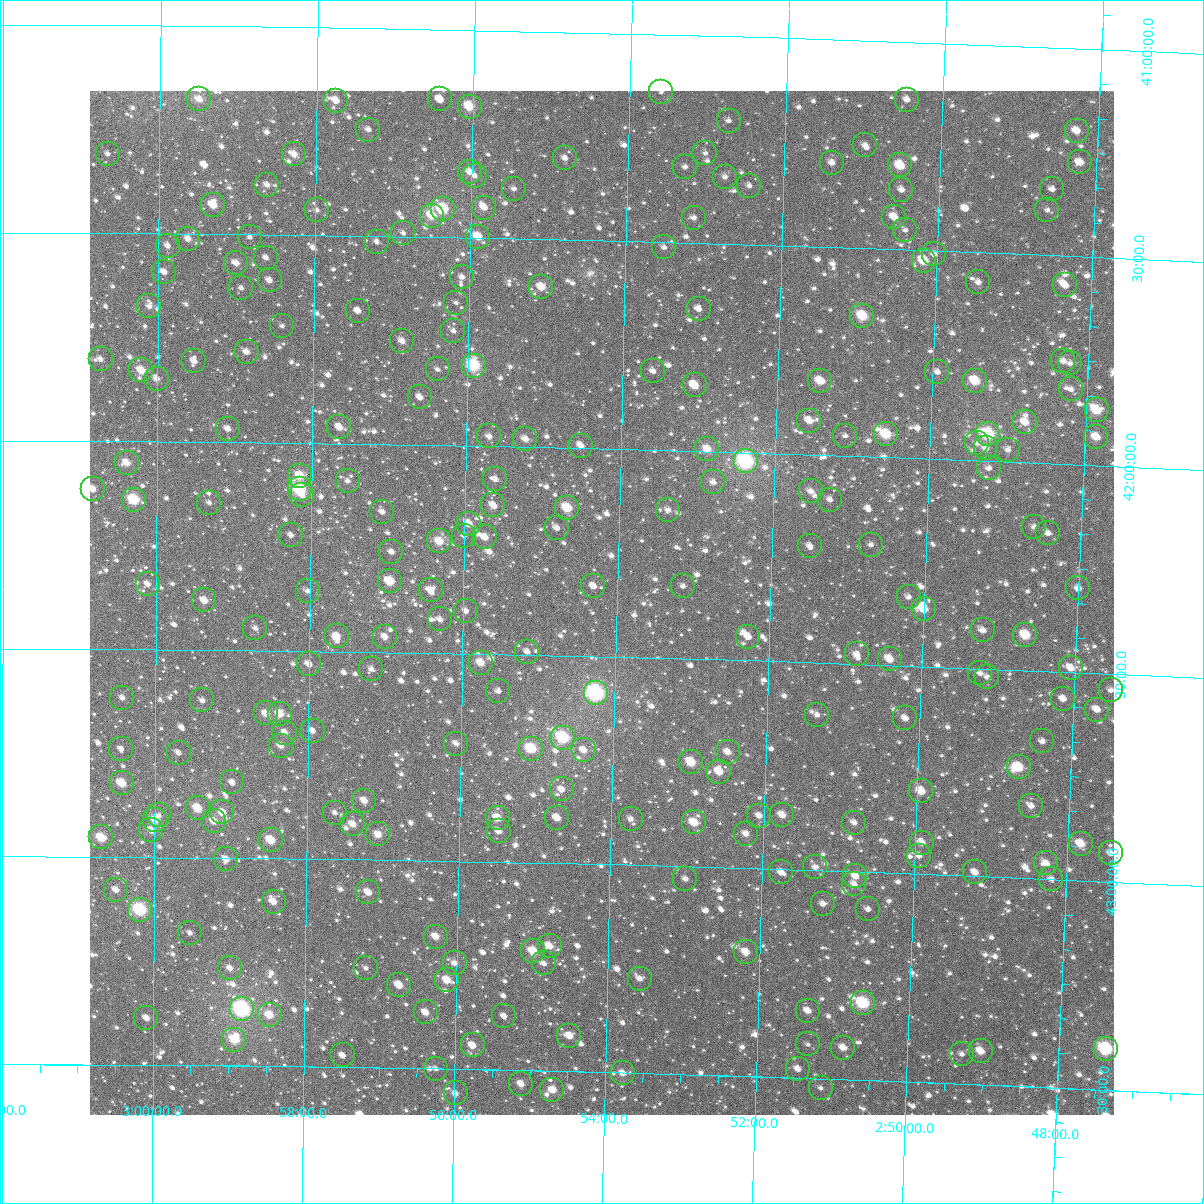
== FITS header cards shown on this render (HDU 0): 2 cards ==
NAXIS1  =                 1024
NAXIS2  =                 1024

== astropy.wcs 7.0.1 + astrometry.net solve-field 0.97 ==
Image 1024 x 1024 px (HDU 0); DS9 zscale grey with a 90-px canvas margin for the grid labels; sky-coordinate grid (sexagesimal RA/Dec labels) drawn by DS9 from the SOLVED WCS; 254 Tycho-2 reference stars matched to detected sources circled (green)
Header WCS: RA---TAN-SIP/DEC--TAN-SIP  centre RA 02:54:12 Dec +42:22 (43.55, +42.37 deg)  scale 8.66 arcsec/px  FOV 147.8' x 147.9'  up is +179 deg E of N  parity flipped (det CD > 0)
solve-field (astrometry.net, Tycho-2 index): VERIFIED the header's WCS against the Tycho-2 star catalogue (verified at 6 index scales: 16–254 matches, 0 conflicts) and refined it, rather than solving blind
Solved WCS: RA---TAN-SIP/DEC--TAN-SIP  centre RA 02:54:12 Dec +42:22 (43.55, +42.37 deg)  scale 8.66 arcsec/px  FOV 147.8' x 147.9'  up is +179 deg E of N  parity flipped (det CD > 0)
The solver's refit moves the header's centre by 0.25 arcsec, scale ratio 1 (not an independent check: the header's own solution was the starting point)
Tycho-2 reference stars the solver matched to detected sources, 254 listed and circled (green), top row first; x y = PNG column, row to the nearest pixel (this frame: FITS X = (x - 90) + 1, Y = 1024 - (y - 91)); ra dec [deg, ICRS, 3 dp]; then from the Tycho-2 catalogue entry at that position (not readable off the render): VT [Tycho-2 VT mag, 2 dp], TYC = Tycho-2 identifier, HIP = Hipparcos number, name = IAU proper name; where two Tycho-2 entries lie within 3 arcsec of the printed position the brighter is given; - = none
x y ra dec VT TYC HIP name
661 92 43.399 +41.139 11.80 2850-222-1 - -
199 99 44.874 +41.175 10.93 2850-1239-1 - -
440 99 44.105 +41.168 10.56 2850-1257-1 - -
907 100 42.613 +41.139 11.17 2850-306-1 - -
336 101 44.437 +41.175 10.34 2850-1413-1 - -
470 107 44.010 +41.184 8.87 2850-672-1 - -
729 121 43.181 +41.203 11.83 2850-64-1 - -
368 130 44.332 +41.244 11.47 2850-1281-1 - -
1077 131 42.067 +41.198 10.33 2849-512-1 - -
865 145 42.743 +41.251 11.31 2854-1357-1 - -
705 153 43.252 +41.282 11.84 2854-1473-1 - -
108 154 45.165 +41.308 11.28 2855-840-1 - -
294 154 44.569 +41.305 9.96 2854-1716-1 - -
565 158 43.701 +41.303 11.43 2854-1217-1 - -
1080 162 42.053 +41.273 10.06 2853-768-1 - -
832 163 42.847 +41.297 10.95 2854-1226-1 - -
900 165 42.627 +41.297 9.48 2854-1334-1 - -
685 167 43.316 +41.317 11.48 2854-1379-1 - -
470 172 44.006 +41.341 10.60 2854-1307-1 - -
475 176 43.990 +41.350 11.02 2854-1150-1 - -
725 177 43.188 +41.338 11.41 2854-1454-1 - -
267 185 44.654 +41.380 10.72 2854-1575-1 - -
749 186 43.109 +41.358 11.11 2854-1254-1 - -
514 189 43.863 +41.379 11.59 2854-1468-1 - -
1052 189 42.139 +41.341 11.03 2853-90-1 - -
901 190 42.621 +41.356 10.73 2854-1197-1 - -
213 205 44.827 +41.430 9.45 2854-1722-1 - -
484 208 43.957 +41.426 10.02 2854-1103-1 - -
443 209 44.090 +41.432 8.43 2854-1608-1 13694 -
317 210 44.494 +41.439 11.29 2854-1620-1 - -
1047 210 42.151 +41.391 11.43 2853-153-1 - -
432 216 44.125 +41.448 9.28 2854-1569-1 - -
894 217 42.641 +41.423 10.30 2854-1186-1 - -
694 218 43.284 +41.439 11.14 2854-802-1 - -
905 230 42.604 +41.452 11.92 2854-763-1 - -
403 233 44.215 +41.491 11.11 2854-2586-1 - -
250 237 44.708 +41.506 11.16 2854-2484-1 - -
478 237 43.974 +41.496 9.59 2854-1373-1 - -
188 239 44.906 +41.512 10.45 2854-2412-1 - -
377 242 44.300 +41.513 11.24 2854-2437-1 - -
168 246 44.971 +41.529 11.02 2854-2575-1 - -
664 247 43.376 +41.512 12.02 2854-1491-1 - -
934 254 42.508 +41.508 10.92 2854-1452-1 - -
266 258 44.656 +41.555 11.19 2854-2271-1 - -
924 261 42.541 +41.525 9.41 2854-1464-1 - -
236 263 44.750 +41.569 10.83 2854-2478-1 - -
164 272 44.982 +41.592 11.21 2854-2191-1 - -
462 277 44.024 +41.594 11.63 2854-1085-1 - -
270 280 44.642 +41.609 11.05 2854-1754-1 - -
978 282 42.364 +41.571 11.39 2853-2000-1 - -
1065 285 42.084 +41.571 10.47 2853-1936-1 - -
541 287 43.768 +41.615 9.70 2854-354-1 - -
241 288 44.733 +41.629 11.22 2854-2352-1 - -
456 303 44.042 +41.656 11.47 2854-974-1 - -
149 306 45.029 +41.675 10.83 2855-606-1 - -
699 309 43.260 +41.658 11.20 2854-1021-1 - -
358 311 44.357 +41.680 10.93 2854-2562-1 - -
862 316 42.732 +41.662 8.73 2854-648-1 13282 -
282 326 44.601 +41.719 11.22 2854-1742-1 - -
453 331 44.048 +41.725 11.68 2854-799-1 - -
402 341 44.214 +41.750 10.30 2854-2369-1 - -
247 352 44.714 +41.782 10.72 2854-2113-1 - -
101 359 45.185 +41.802 10.91 2855-1072-1 - -
194 361 44.883 +41.806 10.76 2854-2486-1 - -
1063 361 42.080 +41.752 10.87 2853-1449-1 - -
1070 363 42.058 +41.757 11.25 2853-1881-1 - -
474 366 43.981 +41.807 7.94 2854-1367-1 13662 -
438 369 44.096 +41.818 11.45 2854-1474-1 - -
141 370 45.054 +41.829 9.33 2855-1482-1 - -
653 371 43.402 +41.811 11.38 2854-721-1 - -
937 372 42.484 +41.791 11.12 2853-1371-1 - -
157 379 45.004 +41.849 10.39 2855-1971-1 - -
820 381 42.862 +41.822 9.49 2854-704-1 - -
975 381 42.361 +41.809 9.04 2853-1769-1 - -
695 385 43.266 +41.842 9.52 2854-1024-1 - -
1071 389 42.051 +41.820 11.51 2853-1724-1 - -
420 397 44.152 +41.886 10.68 2854-2231-1 - -
1097 410 41.965 +41.868 9.15 2853-1297-1 - -
809 421 42.893 +41.918 10.40 2854-705-1 - -
1025 422 42.195 +41.904 10.65 2853-1295-1 - -
339 427 44.412 +41.961 10.06 2854-1808-1 - -
228 429 44.772 +41.968 10.68 2854-1941-1 - -
886 434 42.643 +41.945 8.65 2854-722-1 - -
988 434 42.313 +41.935 7.88 2853-1570-1 - -
489 436 43.926 +41.977 10.70 2854-192-1 - -
845 436 42.775 +41.952 11.32 2854-1055-1 - -
1096 437 41.963 +41.932 9.96 2853-1856-1 - -
525 439 43.809 +41.981 10.39 2854-1264-1 - -
977 443 42.348 +41.958 11.52 2853-1494-1 - -
581 446 43.629 +41.994 10.33 2854-1312-1 - -
986 448 42.319 +41.969 10.81 2853-2020-1 - -
707 449 43.219 +41.994 9.62 2854-1216-1 - -
1008 450 42.247 +41.971 11.26 2853-1906-1 - -
746 461 43.094 +42.021 6.97 2854-472-1 13393 -
127 463 45.098 +42.051 9.68 2855-610-1 - -
989 468 42.307 +42.017 11.14 2853-1239-1 - -
300 476 44.537 +42.078 9.47 2854-2318-1 - -
495 479 43.903 +42.079 10.77 2854-836-1 - -
348 481 44.382 +42.090 11.19 2854-2361-1 - -
713 482 43.197 +42.074 11.06 2854-1053-1 - -
93 489 45.208 +42.116 10.16 2855-620-1 - -
300 489 44.538 +42.111 7.97 2854-2167-1 13840 -
811 491 42.881 +42.088 10.56 2854-1128-1 - -
302 495 44.528 +42.126 10.93 2854-2365-1 - -
134 500 45.076 +42.140 8.32 2855-372-1 14005 -
830 500 42.817 +42.107 11.46 2854-8-1 - -
209 503 44.831 +42.146 11.28 2854-2143-1 - -
493 505 43.908 +42.141 10.53 2854-1164-1 - -
567 508 43.669 +42.144 8.92 2854-212-1 13560 -
668 510 43.341 +42.143 11.17 2854-24-1 - -
382 512 44.268 +42.163 11.07 2854-2013-1 - -
469 524 43.987 +42.188 9.91 2854-800-1 - -
1034 527 42.152 +42.154 10.83 2853-1423-1 - -
557 528 43.701 +42.193 10.69 2854-1040-1 - -
1048 533 42.107 +42.168 10.95 2853-1198-1 - -
291 535 44.564 +42.222 11.32 2854-2377-1 - -
464 536 44.002 +42.217 11.66 2854-1211-1 - -
485 537 43.934 +42.220 10.23 2854-1402-1 - -
439 541 44.081 +42.232 9.30 2854-733-1 - -
871 545 42.679 +42.212 11.37 2854-903-1 - -
810 546 42.878 +42.220 10.76 2854-1273-1 - -
391 552 44.236 +42.259 11.02 2854-1700-1 - -
390 581 44.240 +42.330 9.02 2854-2259-1 - -
148 584 45.028 +42.343 11.05 2855-1413-1 - -
593 586 43.577 +42.331 10.64 2854-76-1 - -
683 586 43.286 +42.326 11.10 2854-938-1 - -
1078 588 42.000 +42.298 10.86 2853-718-1 - -
431 590 44.107 +42.349 10.41 2854-498-1 - -
308 591 44.507 +42.356 11.50 2854-1911-1 - -
909 597 42.549 +42.335 11.08 2854-789-1 - -
204 600 44.843 +42.382 9.87 2854-1727-1 - -
924 609 42.500 +42.363 9.75 2854-346-1 - -
466 611 43.991 +42.398 11.04 2854-1082-1 - -
440 619 44.074 +42.419 11.06 2854-278-1 - -
255 628 44.676 +42.447 10.83 2854-1541-1 - -
983 630 42.305 +42.408 10.72 2853-1432-1 - -
1025 635 42.166 +42.415 9.12 2853-845-1 - -
337 636 44.409 +42.464 10.06 2854-1903-1 - -
385 637 44.252 +42.464 10.49 2854-1874-1 - -
748 637 43.068 +42.443 10.83 2854-998-1 - -
527 652 43.788 +42.492 10.99 2854-332-1 - -
857 654 42.712 +42.477 10.51 2854-744-1 - -
890 659 42.605 +42.485 9.73 2854-382-1 - -
481 663 43.939 +42.521 9.56 2854-713-1 - -
309 664 44.499 +42.532 10.46 2854-1577-1 - -
1071 668 42.014 +42.490 10.39 2853-1914-1 - -
371 669 44.295 +42.542 10.84 2854-2279-1 - -
980 673 42.310 +42.511 11.40 2853-562-1 - -
987 677 42.285 +42.520 11.29 2853-1704-1 - -
1111 690 41.880 +42.539 10.98 2853-199-1 - -
498 691 43.880 +42.589 11.02 2854-100-1 - -
596 693 43.559 +42.589 6.94 2854-66-1 13528 -
122 698 45.108 +42.617 11.02 2855-1183-1 - -
1063 699 42.035 +42.564 11.47 2853-2105-1 - -
202 700 44.847 +42.622 10.93 2854-2020-1 - -
1097 710 41.922 +42.587 10.38 2853-929-1 - -
266 713 44.639 +42.652 9.86 2854-2078-1 - -
280 714 44.593 +42.652 9.48 2854-2062-1 - -
817 715 42.836 +42.625 11.11 2854-146-2 - -
905 718 42.547 +42.627 10.62 2854-926-1 - -
313 731 44.485 +42.692 10.91 2854-1954-1 - -
285 733 44.575 +42.697 10.30 2854-2254-1 - -
563 738 43.665 +42.698 7.85 2854-16-1 13559 -
1042 741 42.096 +42.669 10.89 2853-1031-1 - -
456 744 44.014 +42.717 10.70 2854-768-1 - -
281 746 44.588 +42.729 10.53 2854-1846-1 - -
121 749 45.111 +42.740 11.02 2855-1149-1 - -
531 749 43.768 +42.726 8.55 2854-542-1 - -
584 750 43.596 +42.726 10.77 2854-274-1 - -
728 752 43.124 +42.721 10.37 2854-1200-1 - -
179 753 44.922 +42.748 11.18 2854-1687-1 - -
691 762 43.243 +42.749 9.01 2854-649-1 13434 -
1019 767 42.171 +42.734 8.99 2853-1352-1 - -
719 772 43.150 +42.770 9.80 2854-537-1 - -
232 782 44.746 +42.819 10.64 2854-2080-1 - -
122 783 45.108 +42.823 9.19 2855-625-1 - -
562 789 43.666 +42.822 10.77 2854-431-1 - -
921 791 42.486 +42.800 9.62 2853-1657-1 - -
364 801 44.312 +42.858 9.89 2854-1726-1 - -
1031 806 42.124 +42.825 10.70 2853-930-1 - -
198 808 44.858 +42.882 9.26 2854-2008-1 - -
222 812 44.778 +42.891 10.00 2854-1831-1 - -
335 813 44.409 +42.888 11.40 2854-1702-1 - -
159 815 44.986 +42.899 11.28 2854-2214-1 - -
782 815 42.939 +42.869 9.99 2854-523-1 - -
759 816 43.015 +42.873 11.06 2854-561-1 - -
498 818 43.873 +42.894 9.53 2854-329-1 - -
557 818 43.678 +42.891 9.86 2854-375-1 - -
631 819 43.437 +42.888 11.35 2854-27-1 - -
155 820 44.997 +42.910 9.48 2854-2138-1 - -
214 821 44.805 +42.912 9.90 2854-2192-1 - -
694 822 43.229 +42.893 9.30 2854-21-1 - -
854 823 42.703 +42.882 11.02 2854-103-1 - -
353 824 44.349 +42.915 9.82 2854-1894-1 - -
151 830 45.010 +42.936 10.06 2855-635-1 - -
499 831 43.869 +42.926 11.01 2854-91-1 - -
378 834 44.264 +42.939 9.72 2854-2144-1 - -
746 834 43.057 +42.917 10.58 2854-543-1 - -
101 837 45.175 +42.954 8.90 2855-251-1 - -
271 840 44.617 +42.956 9.08 2854-1801-1 13863 -
922 843 42.478 +42.924 10.37 2853-828-1 - -
1081 844 41.957 +42.911 9.52 2853-455-1 - -
1111 853 41.857 +42.930 10.94 2853-329-1 - -
919 856 42.486 +42.956 10.97 2853-125-1 - -
226 859 44.763 +43.003 10.46 2854-2108-1 - -
1046 863 42.067 +42.962 10.09 2853-239-1 - -
815 867 42.828 +42.992 11.28 2854-291-1 - -
781 872 42.937 +43.007 10.66 2854-359-1 - -
975 872 42.300 +42.991 10.12 2853-227-1 - -
855 876 42.693 +43.010 9.99 2854-95-1 - -
685 879 43.251 +43.030 11.10 2854-343-1 - -
1051 879 42.048 +42.998 10.99 2853-653-1 - -
854 884 42.696 +43.029 11.24 2854-603-1 - -
116 890 45.125 +43.079 10.80 2855-783-1 - -
368 892 44.294 +43.079 9.77 2854-1633-1 - -
274 902 44.605 +43.105 10.40 2854-1867-1 - -
823 904 42.796 +43.079 11.14 2854-65-1 - -
868 909 42.647 +43.088 11.38 2854-71-1 - -
140 910 45.047 +43.127 7.72 2859-2004-1 - -
190 933 44.880 +43.182 11.35 2858-1779-1 - -
436 937 44.070 +43.182 9.75 2858-317-1 - -
550 946 43.693 +43.199 10.21 2858-79-1 - -
533 951 43.746 +43.213 9.04 2858-659-1 - -
746 952 43.045 +43.201 9.98 2858-515-1 - -
455 963 44.004 +43.246 10.40 2858-75-1 - -
544 963 43.711 +43.242 11.41 2858-197-1 - -
230 968 44.748 +43.265 10.92 2858-2112-1 - -
366 968 44.298 +43.261 11.37 2858-1776-1 - -
640 979 43.393 +43.273 10.73 2858-299-1 - -
447 980 44.030 +43.287 9.55 2858-169-1 - -
399 985 44.187 +43.301 9.95 2858-557-1 - -
863 1003 42.653 +43.315 8.11 2858-363-1 13259 -
242 1009 44.706 +43.364 6.76 2858-2106-1 13887 -
808 1011 42.834 +43.338 10.36 2858-551-1 - -
426 1012 44.099 +43.365 10.28 2858-649-1 - -
270 1015 44.614 +43.378 9.61 2858-1830-1 - -
504 1016 43.839 +43.371 11.24 2858-117-1 - -
146 1018 45.022 +43.387 10.85 2859-2202-1 - -
569 1036 43.621 +43.414 10.19 2858-603-1 - -
234 1040 44.732 +43.437 9.01 2858-2094-1 - -
808 1044 42.831 +43.418 11.73 2858-481-1 - -
473 1045 43.941 +43.443 10.19 2858-133-1 - -
843 1048 42.715 +43.424 10.36 2858-285-1 - -
1106 1049 41.844 +43.402 7.66 2857-1326-1 13017 -
981 1051 42.258 +43.420 9.82 2857-758-1 - -
962 1054 42.319 +43.428 11.44 2857-966-1 - -
343 1055 44.371 +43.472 10.65 2858-2670-1 - -
436 1069 44.061 +43.500 11.59 2858-427-1 - -
798 1069 42.861 +43.479 10.59 2858-211-1 - -
623 1073 43.441 +43.501 10.66 2858-485-1 - -
521 1084 43.777 +43.532 10.25 2858-1726-1 - -
821 1088 42.783 +43.522 11.12 2858-1761-1 - -
552 1090 43.674 +43.546 10.78 2858-1755-1 - -
456 1093 43.994 +43.559 10.62 2858-1722-1 - -